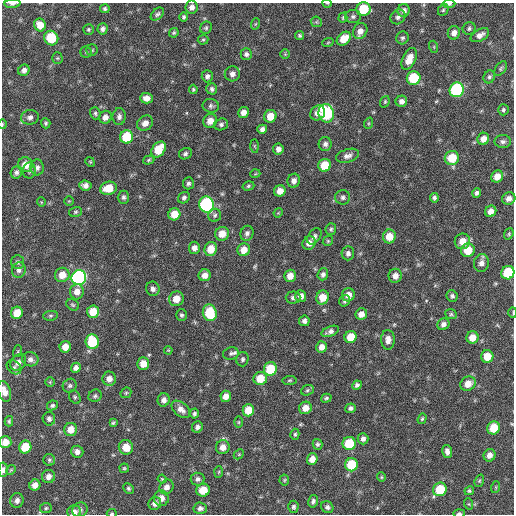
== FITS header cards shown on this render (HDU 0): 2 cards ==
NAXIS1  =                  512 / Axis length
NAXIS2  =                  512 / Axis length

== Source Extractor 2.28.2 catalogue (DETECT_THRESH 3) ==
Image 512 x 512 px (HDU 0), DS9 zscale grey, 1 PNG px = 1 image px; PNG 516 x 516 px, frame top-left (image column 1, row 512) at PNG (2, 3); each listed source drawn as its Kron ellipse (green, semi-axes under 4 px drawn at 4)
Background 89.9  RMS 10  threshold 31.1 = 3 sigma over >= 5 px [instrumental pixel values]
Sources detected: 241; all 241 listed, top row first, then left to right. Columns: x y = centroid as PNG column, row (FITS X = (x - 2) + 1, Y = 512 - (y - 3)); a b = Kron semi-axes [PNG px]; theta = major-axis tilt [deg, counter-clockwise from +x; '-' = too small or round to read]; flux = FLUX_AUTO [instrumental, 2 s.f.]
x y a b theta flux
327 3 5 3 - 510
12 4 8 4 3 2000
449 4 6 4 2 1200
192 7 6 6 - 3100
105 9 5 4 - 1300
363 9 7 6 - 23000
443 10 6 5 - 1100
404 11 6 6 - 3000
157 14 8 5 43 1600
353 16 8 6 1 1800
184 17 5 4 - 1300
398 17 8 7 - 2300
343 18 5 4 - 910
316 22 6 5 - 900
255 24 6 3 70 660
40 25 6 6 - 7800
206 28 6 5 - 1200
469 28 6 6 - 1400
102 29 6 5 - 2200
88 30 5 5 - 1100
360 31 8 7 - 4700
174 33 5 4 - 1000
454 33 7 6 - 3700
300 35 4 3 - 1100
480 35 10 5 29 3800
51 38 7 7 - 22000
402 38 6 6 - 1500
344 39 8 6 41 10000
203 40 5 5 - 1000
328 42 6 3 20 680
434 47 6 4 -72 780
92 50 6 5 - 1100
86 52 5 5 - 1000
246 54 6 5 - 2000
285 54 5 5 - 780
57 58 5 5 - 920
409 59 12 6 66 8700
501 69 8 5 54 1300
24 70 6 5 - 2800
232 74 8 7 - 3400
207 76 6 5 - 2100
489 77 7 5 63 1500
414 78 7 6 - 31000
193 89 4 4 - 980
212 89 5 5 - 1800
457 90 7 7 - 92000
146 98 6 5 - 4400
401 101 6 5 - 3000
385 102 6 4 70 950
211 106 8 6 -9 1800
503 110 5 5 - 1400
243 112 6 5 - 4300
95 113 6 5 - 1300
318 113 8 7 - 4800
326 113 9 7 -72 57000
270 116 6 6 - 9300
30 117 9 7 13 2600
105 117 6 6 - 3800
119 117 9 6 84 2700
210 121 7 6 - 6200
46 123 5 4 - 1200
145 123 8 7 - 4500
369 123 6 3 71 860
2 124 5 2 - 580
221 124 7 6 - 1700
262 129 5 4 - 2400
127 137 7 6 - 24000
483 139 6 5 - 5300
503 142 8 6 -1 2300
325 144 7 6 - 2600
254 146 7 4 -89 930
159 149 9 6 52 16000
278 149 6 5 - 3100
185 154 6 5 - 1600
348 156 12 6 16 3300
452 158 7 7 - 17000
149 160 6 4 18 1100
90 162 5 4 - 760
25 165 7 7 - 7800
325 165 6 6 - 16000
37 167 8 6 88 2300
29 170 8 6 83 2000
16 172 6 5 - 1900
255 174 5 3 - 610
497 176 6 5 - 6200
294 181 7 6 - 3200
188 183 6 5 - 1800
85 185 6 5 - 2900
248 186 6 4 18 1100
108 188 8 6 13 12000
280 191 6 5 - 5600
477 193 5 4 - 1700
123 197 7 6 - 1800
343 197 7 7 - 2000
184 198 6 5 - 1800
434 198 5 4 - 1600
509 198 7 6 - 3400
69 201 5 4 - 590
41 202 5 3 - 530
206 205 8 7 - 120000
491 211 6 5 - 4700
75 212 6 5 - 1100
278 213 5 3 - 640
174 214 6 6 - 9500
215 215 6 6 - 1500
331 229 6 5 - 1300
247 233 7 6 - 2300
222 234 7 7 - 8000
509 234 6 4 70 920
314 236 9 6 54 2000
389 236 7 6 - 9300
328 241 5 4 - 920
462 241 8 7 - 7700
309 243 7 6 - 4600
194 248 6 5 - 3400
211 249 7 6 - 10000
244 250 6 6 - 7200
468 250 7 6 - 13000
348 253 7 6 - 2200
18 262 7 6 - 1600
481 263 9 7 76 3900
19 270 8 7 - 2500
508 273 7 6 - 31000
323 274 6 5 - 2200
62 275 7 7 - 8400
205 275 6 6 - 4900
290 276 6 6 - 6700
395 276 7 6 - 4600
79 278 7 7 - 200000
153 289 7 6 - 2600
77 292 7 7 - 5300
348 295 6 6 - 5900
301 296 6 5 - 4500
452 296 6 5 - 1700
323 297 7 6 - 9600
293 298 7 6 - 2200
176 299 7 7 - 8400
345 301 6 5 - 1700
73 305 7 5 -32 1100
93 312 6 6 - 13000
17 313 6 6 - 11000
210 313 8 7 - 27000
513 313 5 2 - 620
361 314 6 5 - 4300
451 314 6 5 - 1100
182 315 6 5 - 1400
50 316 7 5 6 1200
304 321 5 5 - 2700
443 324 6 5 - 2900
330 331 9 5 22 2700
351 337 6 6 - 12000
472 337 6 6 - 7600
388 340 10 7 -89 4400
92 342 7 6 - 28000
65 347 6 5 - 6700
321 347 6 5 - 4200
168 350 4 3 - 620
18 351 6 4 72 770
231 353 8 6 15 1800
487 356 6 6 - 11000
30 359 8 7 - 3100
242 359 7 6 - 1600
18 362 9 7 44 3800
143 364 6 6 - 7800
14 367 8 6 -41 1800
76 368 5 4 - 2900
270 369 7 6 - 24000
260 378 7 6 - 12000
109 379 7 7 - 4400
290 380 7 4 7 1000
50 382 5 4 - 740
468 384 8 7 - 6900
357 385 5 4 - 1700
70 386 7 6 - 1700
307 390 6 5 - 1300
4 391 10 6 -75 4800
126 393 6 5 - 940
95 396 7 6 - 1600
226 396 6 5 - 4600
75 397 7 5 -62 1200
326 398 5 4 - 1100
164 400 7 6 - 3500
52 405 5 4 - 1400
305 408 6 6 - 5900
350 408 5 5 - 1800
181 409 11 6 -40 4300
248 410 6 6 - 12000
194 414 5 4 - 1500
49 419 6 6 - 2000
422 419 5 4 - 980
9 421 5 4 - 1200
239 422 6 3 90 790
113 423 4 3 - 930
197 427 6 5 - 2200
494 428 7 6 - 16000
71 429 6 6 - 7600
295 434 5 4 - 1100
363 439 5 5 - 2400
5 442 6 6 - 6400
317 444 5 5 - 1300
349 444 6 6 - 26000
25 447 6 6 - 17000
126 447 7 7 - 9300
223 447 7 7 - 5400
447 451 7 5 -78 3000
77 452 6 6 - 3100
239 454 6 4 45 980
489 455 6 6 - 4000
312 459 5 5 - 5100
49 460 6 5 - 1200
351 465 6 6 - 22000
124 468 4 4 - 860
3 470 7 4 87 2200
11 470 5 4 - 800
219 472 6 4 87 790
48 477 6 6 - 3700
381 477 5 4 - 820
162 479 4 4 - 790
198 479 7 6 - 2200
284 480 5 5 - 900
479 481 6 4 71 840
35 485 5 5 - 4400
166 487 8 6 52 3900
496 487 6 4 72 960
128 488 6 4 -47 1300
440 489 7 6 - 23000
203 490 7 6 - 11000
469 491 5 4 - 1100
161 498 8 7 - 4800
17 500 7 6 - 2800
313 501 6 4 76 1700
155 503 7 6 - 3500
469 504 6 4 -71 760
293 507 6 5 - 1400
327 507 6 5 - 1900
46 508 6 5 - 1100
200 508 7 6 - 2300
80 510 8 7 - 2200
74 512 7 6 - 3700
112 513 5 3 - 710
459 513 5 3 - 1300
At the frame edge (FLAGS 8, measured only in part): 13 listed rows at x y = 327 3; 12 4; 449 4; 2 124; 508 273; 513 313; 4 391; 494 428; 5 442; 3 470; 74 512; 112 513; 459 513